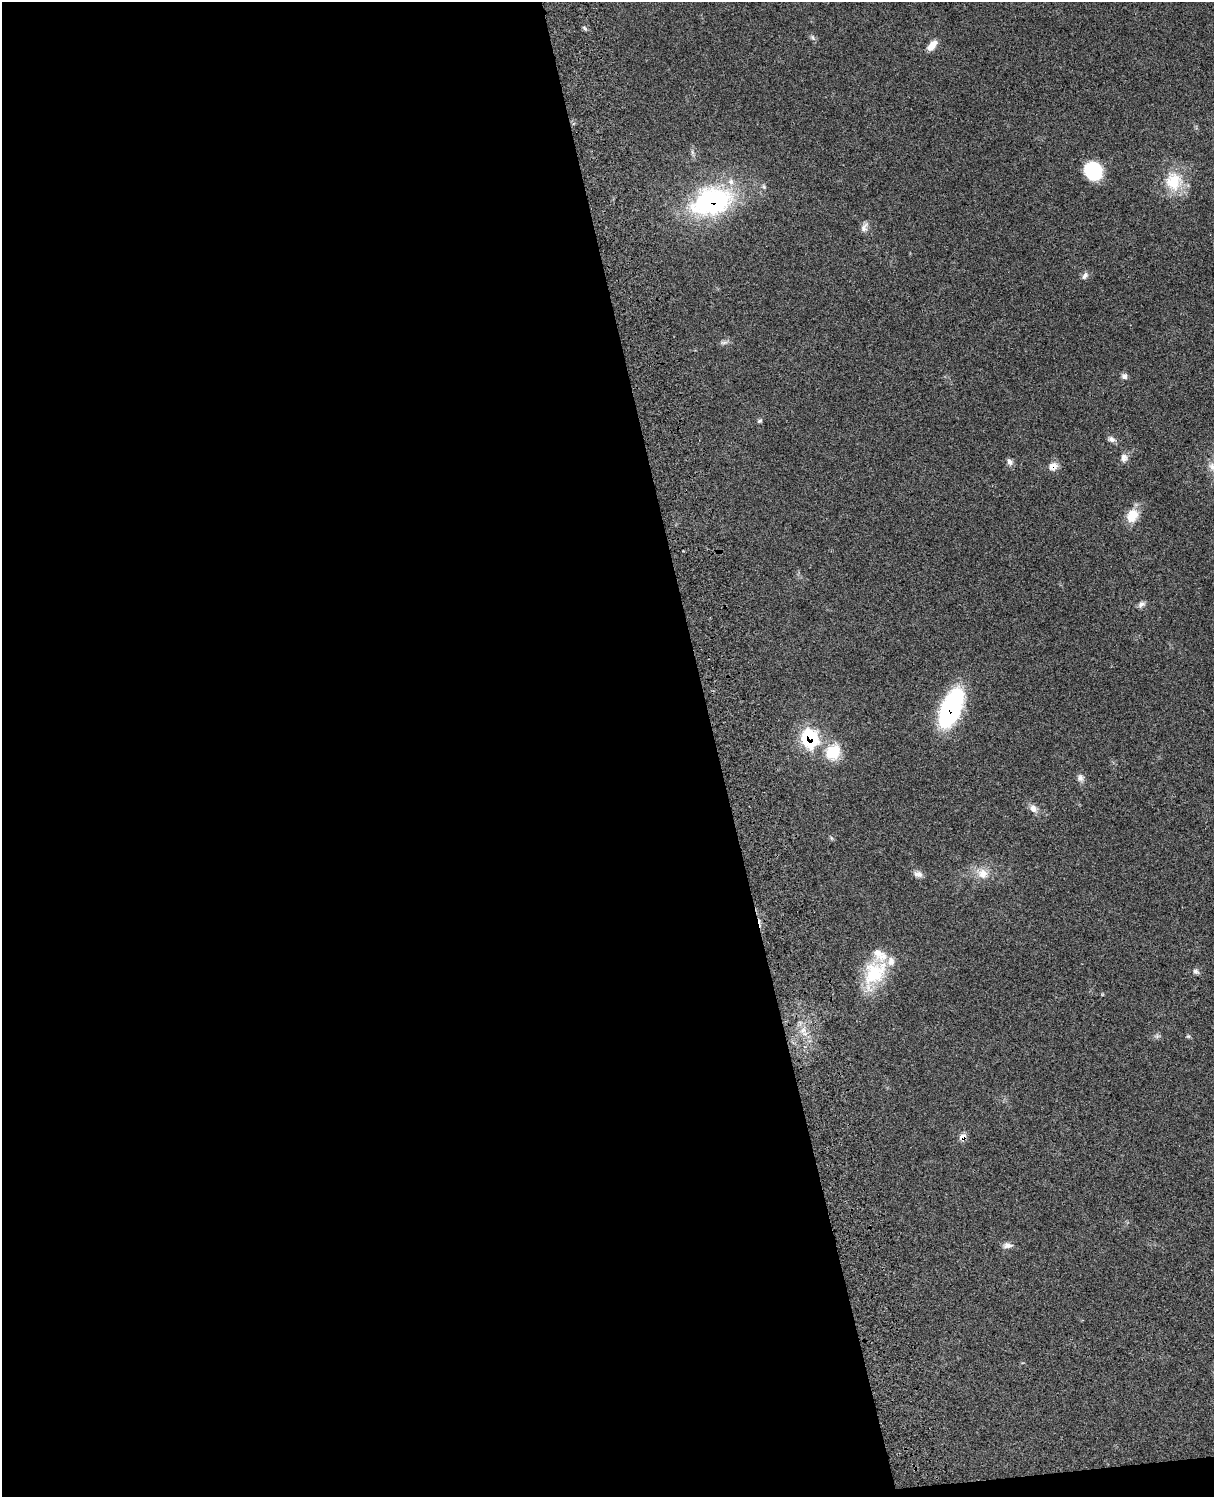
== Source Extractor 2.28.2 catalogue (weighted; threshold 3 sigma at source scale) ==
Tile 9 of 4 x 3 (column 1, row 3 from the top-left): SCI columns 120-1331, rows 278-1772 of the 5083 x 4923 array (HDU 1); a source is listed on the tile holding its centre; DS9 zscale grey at full resolution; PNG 1216 x 1499 px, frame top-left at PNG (2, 2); no overlay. Shown black and unused: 60% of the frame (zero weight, under 3 of 4 exposures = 6% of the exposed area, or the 3 px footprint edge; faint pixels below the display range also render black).
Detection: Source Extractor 2.28.2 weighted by HDU 2 'WHT'; one run over the whole footprint, this tile lists its part. Background 0.0952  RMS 0.0063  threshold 0.0283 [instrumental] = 3 sigma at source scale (4.5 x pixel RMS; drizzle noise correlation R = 1.50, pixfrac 1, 0.05/0.05 arcsec/px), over >= 5 px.
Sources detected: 36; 1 cosmic-ray / hot-pixel residue — not listed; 2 inside a brighter listed object's ellipse — not listed separately; the other 33 listed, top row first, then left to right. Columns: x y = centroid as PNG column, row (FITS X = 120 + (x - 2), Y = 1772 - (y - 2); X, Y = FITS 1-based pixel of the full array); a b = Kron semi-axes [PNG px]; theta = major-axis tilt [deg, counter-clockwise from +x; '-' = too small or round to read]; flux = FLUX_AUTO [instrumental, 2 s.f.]
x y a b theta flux
585 28 7 4 -45 1
813 37 8 6 -57 1.5
932 45 15 7 50 5.6
692 152 7 4 -72 1.2
1093 171 18 16 -53 31
1174 181 27 24 -77 21
712 201 46 30 16 100
864 227 15 7 62 2.9
1085 276 11 6 57 2.3
724 342 12 4 5 1.7
1124 376 8 7 - 2.1
760 421 8 5 38 1.1
1111 439 10 7 -22 2.5
1124 458 11 9 88 3.3
1010 462 10 7 -58 2.2
1053 466 11 10 - 5
1213 467 14 8 -48 4.5
1132 516 17 13 58 11
1141 604 11 6 40 2.3
951 708 33 15 66 100
810 738 11 10 - 67
833 752 21 18 59 18
1080 778 9 8 - 2.7
1033 808 12 9 -59 3.9
982 873 19 14 -27 9.3
918 874 11 7 -8 3.3
1196 971 8 6 -28 1.6
874 973 40 25 60 34
803 1030 9 6 69 3.4
1157 1036 8 5 0 1.4
1188 1036 6 5 - 0.88
963 1137 8 6 36 4.4
1007 1245 13 7 4 2.9
Overlapping masked pixels (flux is a lower limit): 5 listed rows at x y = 712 201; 1053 466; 951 708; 810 738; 963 1137
Isophote crosses this tile's border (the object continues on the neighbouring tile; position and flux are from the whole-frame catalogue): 1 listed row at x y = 1213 467